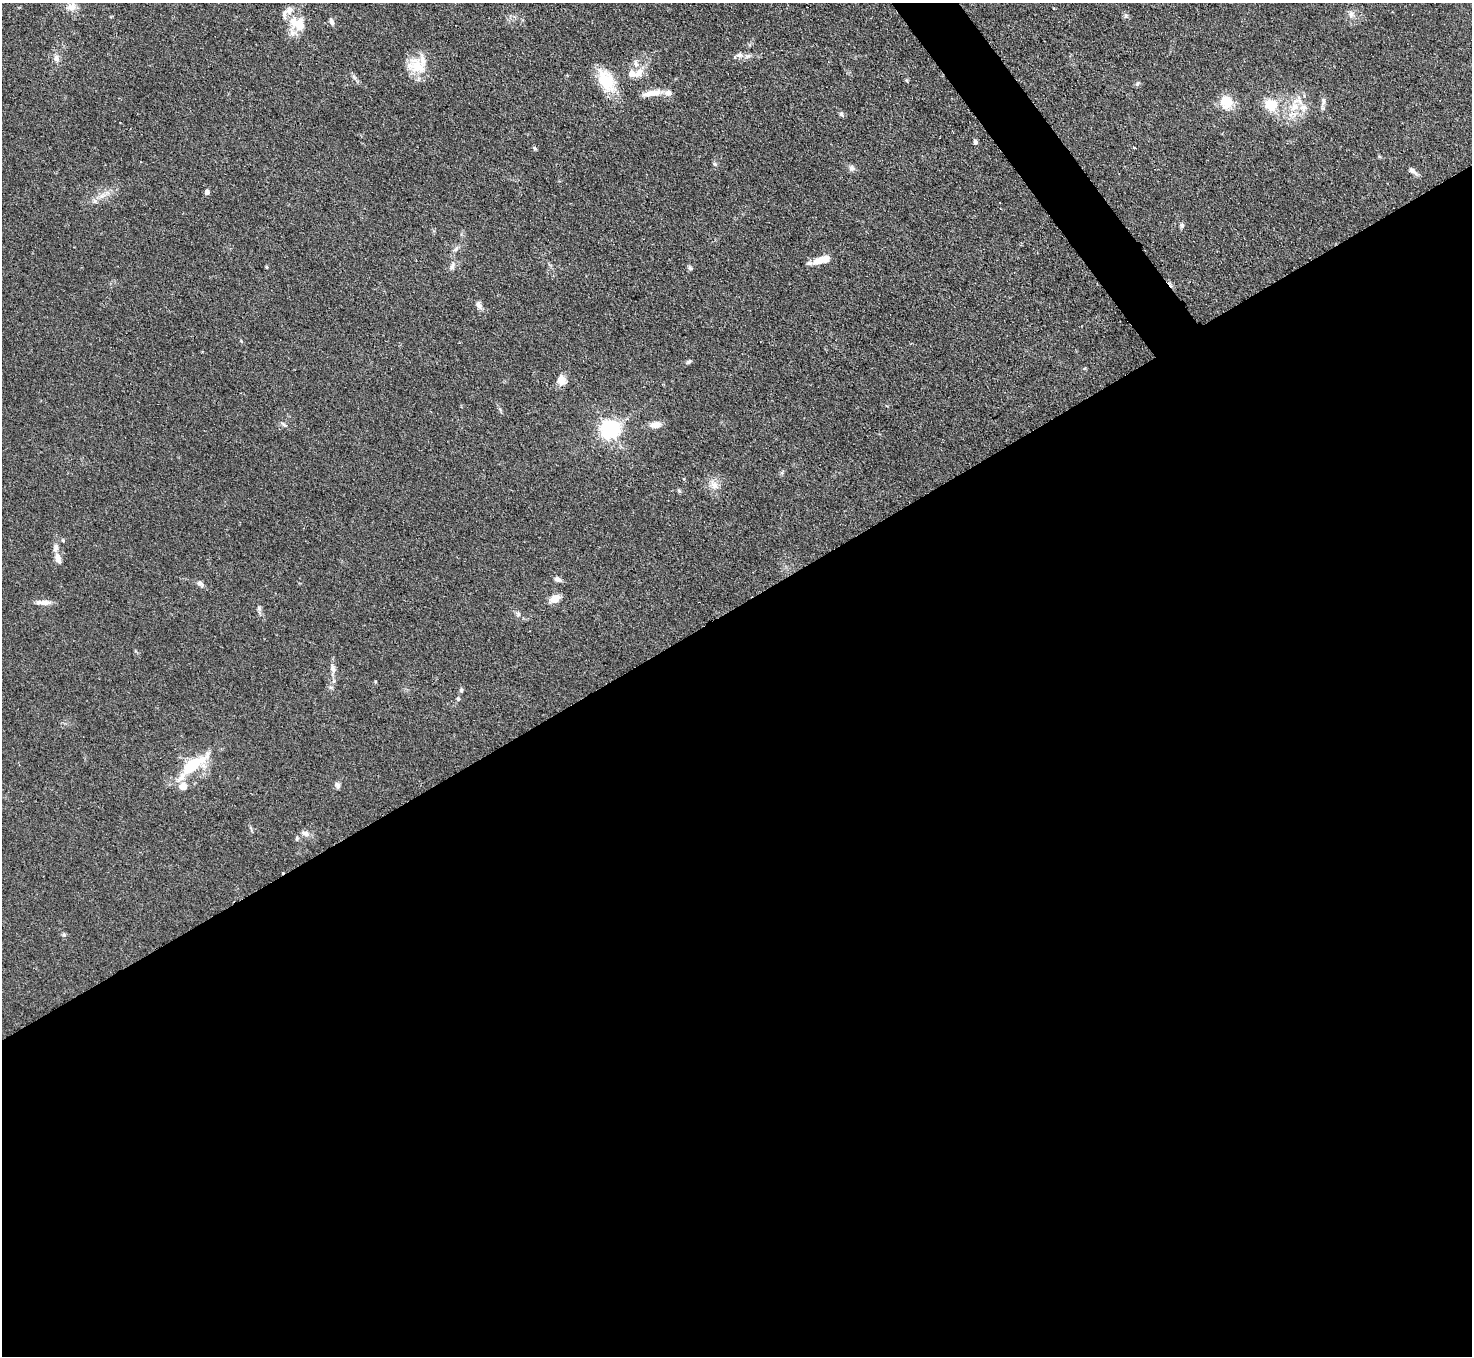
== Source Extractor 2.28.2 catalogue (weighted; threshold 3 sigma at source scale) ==
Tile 15 of 4 x 4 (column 3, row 4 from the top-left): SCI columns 2940-4409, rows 299-1652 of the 5880 x 5872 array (HDU 1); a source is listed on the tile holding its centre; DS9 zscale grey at full resolution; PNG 1474 x 1358 px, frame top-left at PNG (2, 3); no overlay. Shown black and unused: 57% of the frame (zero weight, under 2 of 3 exposures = <1% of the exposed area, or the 3 px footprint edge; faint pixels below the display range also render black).
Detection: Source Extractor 2.28.2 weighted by HDU 2 'WHT'; one run over the whole footprint, this tile lists its part. Background 0.0811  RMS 0.0058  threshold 0.0262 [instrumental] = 3 sigma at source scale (4.5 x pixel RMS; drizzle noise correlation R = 1.50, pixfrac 1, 0.05/0.05 arcsec/px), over >= 5 px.
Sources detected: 73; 3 cosmic-ray / hot-pixel residue — not listed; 8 inside a brighter listed object's ellipse — not listed separately; the other 62 listed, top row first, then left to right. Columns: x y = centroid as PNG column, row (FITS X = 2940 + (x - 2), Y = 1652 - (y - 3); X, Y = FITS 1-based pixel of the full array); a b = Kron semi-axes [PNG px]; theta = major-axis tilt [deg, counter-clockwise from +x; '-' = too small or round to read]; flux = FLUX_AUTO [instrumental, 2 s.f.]
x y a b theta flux
71 7 14 12 22 4.8
1054 9 3 2 - 0.59
289 10 9 8 - 3.8
1351 14 11 7 -81 2.8
1126 15 8 6 90 1.2
331 22 9 6 -65 1.8
300 25 18 17 - 10
739 55 10 7 7 2.3
56 58 11 7 -69 2.6
417 64 27 22 31 16
638 73 16 11 56 5.8
354 77 8 4 -53 1.3
907 80 5 4 - 0.82
606 81 31 17 -61 19
1137 84 7 4 58 0.92
652 93 26 8 10 6.9
1323 101 13 6 86 2.3
1227 102 18 15 -65 11
1271 105 14 13 - 13
1294 107 16 13 60 11
841 114 9 5 -56 1.2
975 142 5 4 - 2.1
534 148 6 4 -37 0.83
714 164 6 5 - 0.89
851 168 8 8 - 1.8
1412 171 13 6 -42 2.4
207 192 5 4 - 2.8
102 196 11 6 31 3.7
1182 225 7 6 - 1.4
456 249 9 4 36 1.6
822 260 19 7 16 11
452 266 12 6 72 2.3
266 267 4 3 - 0.59
690 268 7 5 -71 1.2
478 305 11 7 -56 2.7
241 341 5 4 - 0.63
689 362 9 5 44 1.1
561 380 12 10 -76 5.4
284 425 9 5 -27 1.4
655 425 15 8 7 4.9
610 430 7 7 - 260
684 479 4 3 - 0.56
714 485 13 10 -54 5
679 491 6 4 -45 0.82
63 540 5 5 - 0.69
58 559 14 7 -75 3.6
557 579 9 5 -21 2.2
200 583 8 6 -23 1.9
555 599 14 9 32 4.9
43 602 20 6 -1 4.1
259 608 8 5 -74 1.4
518 614 7 6 - 1.4
333 668 13 7 -77 3
375 682 5 3 - 0.5
461 690 6 5 - 1.2
458 699 5 5 - 0.95
193 765 34 12 37 32
337 785 8 7 - 1.7
183 786 10 9 - 4.3
305 833 13 7 -19 2.8
297 839 6 4 88 0.92
64 934 6 5 - 0.93